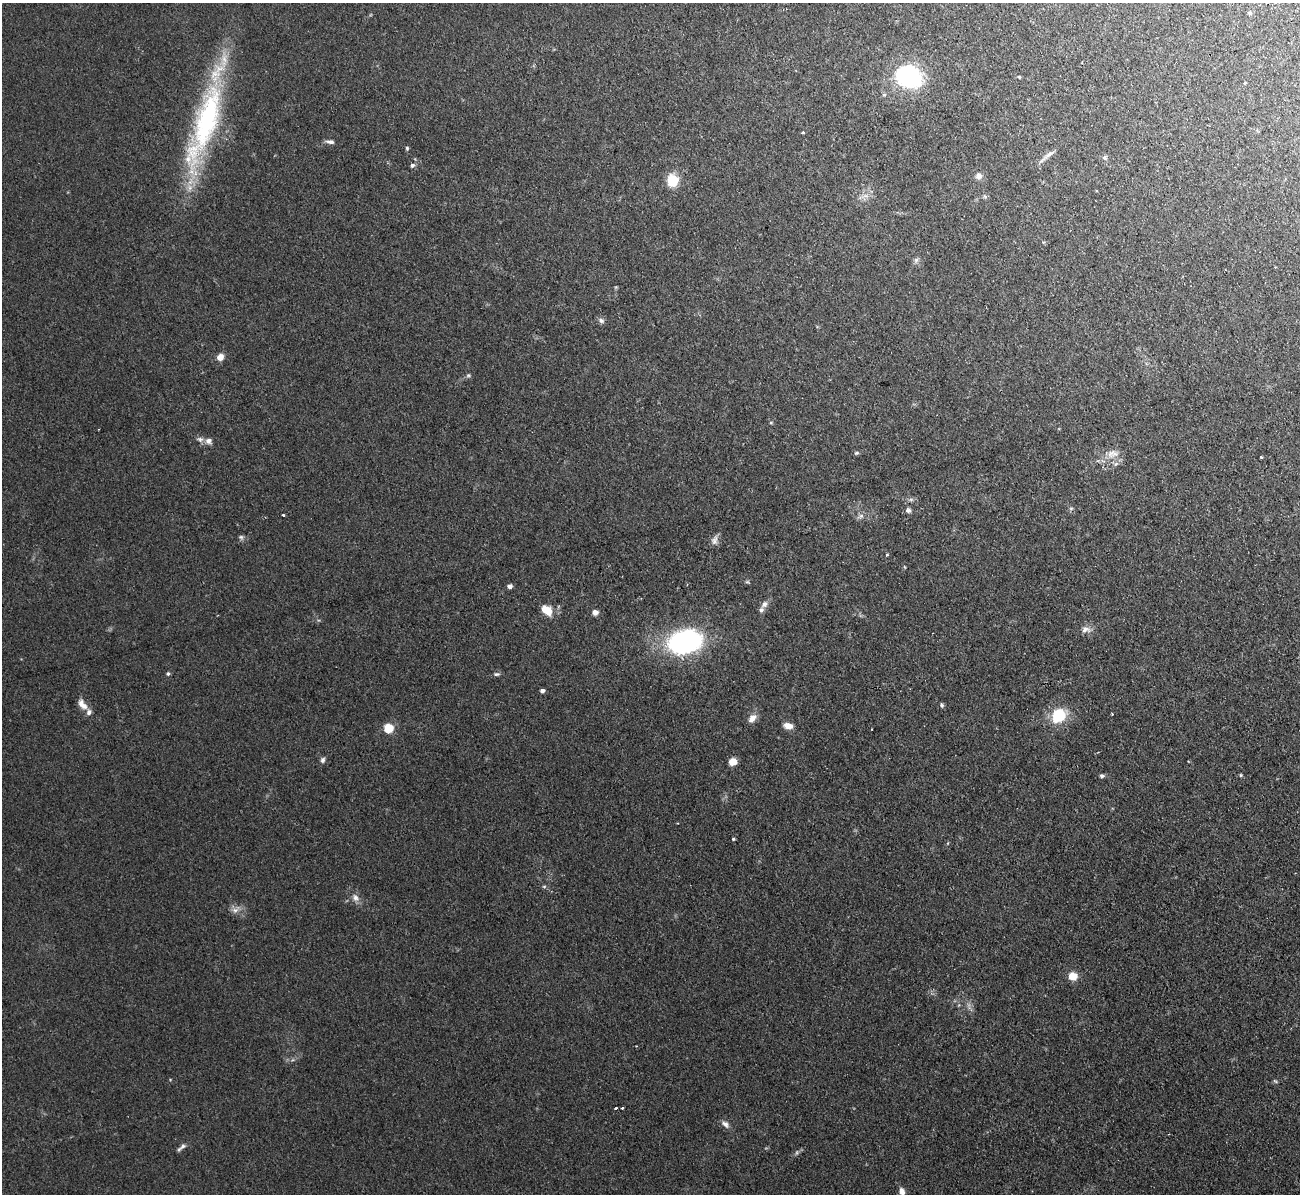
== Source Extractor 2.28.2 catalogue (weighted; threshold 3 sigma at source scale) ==
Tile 10 of 4 x 4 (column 2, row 3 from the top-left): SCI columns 1299-2596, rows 1335-2526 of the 5208 x 5178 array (HDU 1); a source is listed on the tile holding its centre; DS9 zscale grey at full resolution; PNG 1302 x 1196 px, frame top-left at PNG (2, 3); no overlay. Shown black and unused: <1% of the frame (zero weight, under 2 of 3 exposures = <1% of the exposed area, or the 3 px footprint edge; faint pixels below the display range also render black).
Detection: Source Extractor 2.28.2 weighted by HDU 2 'WHT'; one run over the whole footprint, this tile lists its part. Background 0.0582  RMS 0.0063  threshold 0.0282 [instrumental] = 3 sigma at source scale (4.5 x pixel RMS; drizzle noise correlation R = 1.50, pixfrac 1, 0.05/0.05 arcsec/px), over >= 5 px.
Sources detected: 75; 1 too faint to see at this stretch — not listed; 4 inside a brighter listed object's ellipse — not listed separately; the other 70 listed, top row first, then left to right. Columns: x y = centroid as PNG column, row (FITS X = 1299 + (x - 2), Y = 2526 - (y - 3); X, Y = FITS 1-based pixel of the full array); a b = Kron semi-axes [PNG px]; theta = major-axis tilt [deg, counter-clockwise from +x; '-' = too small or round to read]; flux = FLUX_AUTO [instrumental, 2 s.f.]
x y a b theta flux
1250 13 6 4 -18 1.2
909 77 28 21 -19 73
1019 77 3 3 - 1.1
1245 83 4 3 - 0.66
884 95 6 5 - 1.1
205 125 128 26 73 130
803 133 3 3 - 0.9
330 142 12 5 -8 2.4
407 148 5 4 - 0.91
1049 154 21 6 36 4.1
1105 157 7 7 - 1.6
412 165 6 5 - 1.6
979 176 8 8 - 3.1
672 181 10 9 - 21
865 196 15 5 17 3.5
985 196 7 5 -30 1.2
916 260 8 6 54 1.8
616 287 5 4 - 0.68
601 320 8 6 -30 2.1
220 357 8 7 - 4.7
468 375 7 5 2 1.2
771 423 4 4 - 0.68
208 441 10 9 - 3.1
856 453 7 5 16 1
1112 454 22 10 7 8
1261 457 3 3 - 1.9
911 500 7 4 0 1.3
1071 508 6 4 0 0.94
908 510 7 7 - 1.8
283 515 3 3 - 1.3
861 516 10 5 28 2.1
241 537 7 6 - 1.5
714 540 14 8 75 3.2
887 554 3 3 - 1.1
905 567 5 3 - 0.51
747 582 6 4 0 0.9
510 586 5 4 - 2.5
764 604 10 7 43 3.1
544 609 12 9 -38 7.7
595 612 4 4 - 6.5
1086 629 14 9 1 4.2
685 641 32 21 15 120
168 673 5 4 - 1.2
496 674 9 5 1 1.5
542 691 4 4 - 2.3
82 704 16 8 -50 5.3
942 705 6 5 - 1.2
1112 714 3 2 - 0.57
1059 716 11 9 32 43
752 718 12 8 50 5
788 726 9 6 -11 7
388 728 5 5 - 35
323 760 7 6 - 1.8
733 761 7 7 - 7.3
1241 775 4 4 - 0.76
1102 776 6 5 - 1.5
733 839 3 3 - 0.78
948 843 5 3 - 0.53
544 886 6 4 0 0.93
355 898 11 8 -46 4
235 909 15 10 31 4.4
1073 976 8 7 - 10
170 1079 5 3 - 0.51
1275 1081 7 3 -36 0.73
616 1108 3 3 - 1.3
622 1108 3 2 - 1.4
725 1124 12 7 -42 3
181 1147 15 5 41 2.3
797 1152 8 4 59 1.3
902 1192 9 6 -73 3.5
Isophote crosses this tile's border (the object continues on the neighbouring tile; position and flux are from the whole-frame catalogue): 2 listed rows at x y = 205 125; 902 1192